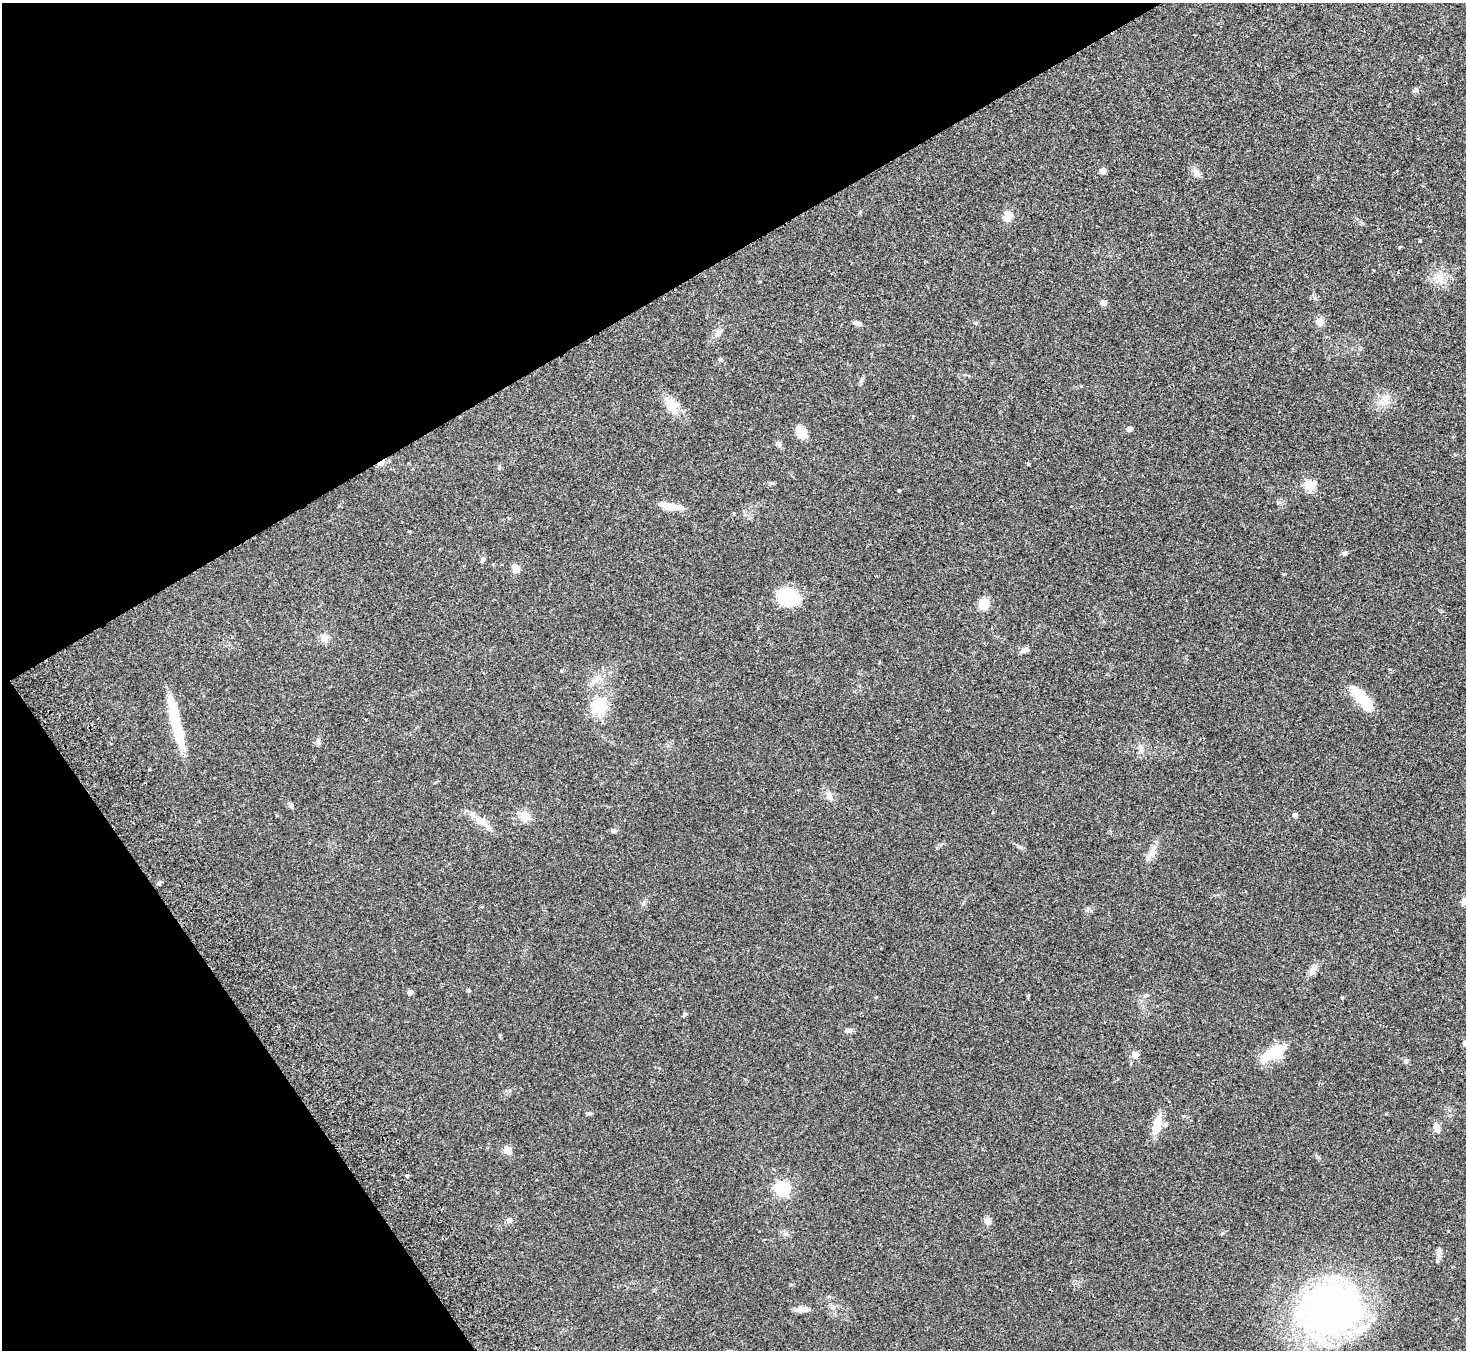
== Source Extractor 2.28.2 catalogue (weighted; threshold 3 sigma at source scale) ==
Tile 5 of 4 x 4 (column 1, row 2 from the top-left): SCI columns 51-1514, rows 2895-4242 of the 5960 x 5922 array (HDU 1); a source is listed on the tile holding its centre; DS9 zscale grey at full resolution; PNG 1468 x 1352 px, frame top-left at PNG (2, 3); no overlay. Shown black and unused: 28% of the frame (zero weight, under 2 of 3 exposures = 3% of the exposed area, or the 3 px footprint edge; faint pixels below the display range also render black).
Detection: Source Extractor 2.28.2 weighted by HDU 2 'WHT'; one run over the whole footprint, this tile lists its part. Background 0.0842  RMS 0.0075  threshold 0.0337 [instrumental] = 3 sigma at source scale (4.5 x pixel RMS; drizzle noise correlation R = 1.50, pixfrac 1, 0.05/0.05 arcsec/px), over >= 5 px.
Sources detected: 68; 1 inside a brighter object's white glare — not listed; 4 inside a brighter listed object's ellipse — not listed separately; the other 63 listed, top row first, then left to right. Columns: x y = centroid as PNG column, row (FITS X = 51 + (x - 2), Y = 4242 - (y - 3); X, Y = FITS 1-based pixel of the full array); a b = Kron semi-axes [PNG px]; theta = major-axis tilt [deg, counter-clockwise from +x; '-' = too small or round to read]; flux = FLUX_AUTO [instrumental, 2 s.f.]
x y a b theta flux
1103 171 6 5 - 2.8
1197 173 14 7 -50 3.5
1008 216 10 8 36 7.8
1420 240 3 3 - 1.6
1439 278 19 10 -55 8.5
1104 303 7 6 - 2.7
1320 322 10 9 - 4.9
857 323 11 4 -9 2
717 334 9 6 72 2.7
720 359 6 3 -19 0.86
1385 398 11 8 0 4.8
672 405 19 13 -51 13
1129 429 5 4 - 3.4
801 432 13 9 -63 11
778 443 8 6 -43 2
381 463 8 4 29 14
1028 464 3 3 - 2.6
771 483 6 4 18 1.1
1310 486 6 5 - 43
899 491 3 3 - 5.1
669 506 26 7 -7 9.6
1344 553 7 5 20 1.7
482 560 7 4 57 1.8
516 568 8 7 - 6.8
788 598 21 16 -15 36
984 604 13 10 63 8.5
324 638 10 9 - 4.9
1025 650 10 6 25 3.1
1363 699 35 12 -46 20
599 706 27 21 -89 22
175 722 61 9 -77 33
318 741 7 4 90 1.5
829 795 10 8 -78 3.3
291 805 6 5 - 1.7
1295 815 4 4 - 2.5
525 816 11 10 - 8.1
480 820 18 9 -34 8.1
613 831 7 5 -11 1.6
1152 853 12 10 59 5.4
159 882 7 4 70 1.2
1464 901 9 7 79 4
1313 970 13 8 61 4.7
468 991 4 4 - 1.2
410 992 5 4 - 3.8
1146 995 6 4 18 1.1
684 1014 7 4 46 1.2
848 1030 10 6 3 2.6
1465 1043 5 4 - 4.2
1274 1053 28 11 28 26
1135 1055 5 4 - 11
1406 1061 7 5 69 1.3
589 1113 9 3 5 1.1
1157 1124 28 10 76 12
1436 1126 10 8 -78 4
508 1150 5 5 - 17
407 1176 3 3 - 2.2
782 1189 6 6 - 130
509 1220 7 6 - 1.7
988 1221 7 7 - 4.4
786 1234 7 4 -1 1.5
1439 1252 13 7 89 3.2
803 1309 20 6 0 4.5
1330 1309 66 55 14 290
Overlapping masked pixels (flux is a lower limit): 1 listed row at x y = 381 463
Isophote crosses this tile's border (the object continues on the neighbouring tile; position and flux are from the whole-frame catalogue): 2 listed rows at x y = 1464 901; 1465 1043
Unlisted compact peaks at least as high as the median listed source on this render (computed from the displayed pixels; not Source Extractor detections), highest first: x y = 1342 998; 643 904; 1416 90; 976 323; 876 997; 1318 1157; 561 671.